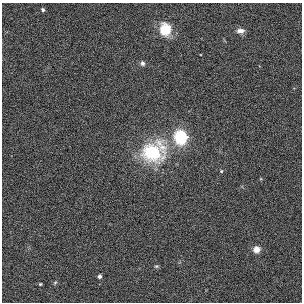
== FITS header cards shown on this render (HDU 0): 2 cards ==
NAXIS1  =                  300
NAXIS2  =                  300

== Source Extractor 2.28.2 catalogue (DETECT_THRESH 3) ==
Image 300 x 300 px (HDU 0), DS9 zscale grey, 1 PNG px = 1 image px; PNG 304 x 304 px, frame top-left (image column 1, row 300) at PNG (2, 3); no overlay
Background 0.00315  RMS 0.03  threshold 0.089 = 3 sigma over >= 5 px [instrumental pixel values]
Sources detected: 12; all 12 listed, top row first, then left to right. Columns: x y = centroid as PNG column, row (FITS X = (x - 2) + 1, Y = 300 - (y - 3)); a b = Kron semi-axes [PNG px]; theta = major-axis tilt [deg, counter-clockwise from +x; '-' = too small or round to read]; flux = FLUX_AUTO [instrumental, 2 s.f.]
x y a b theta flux
43 10 4 3 - 3.4
165 29 14 12 -83 41
240 31 9 6 0 9.6
142 63 6 5 - 5.3
180 137 14 12 -73 90
152 152 27 20 -23 140
221 171 5 4 - 2.2
256 249 7 6 - 15
156 266 5 4 - 2.5
100 276 4 3 - 6
55 282 6 4 4 2.4
40 284 4 4 - 2.1